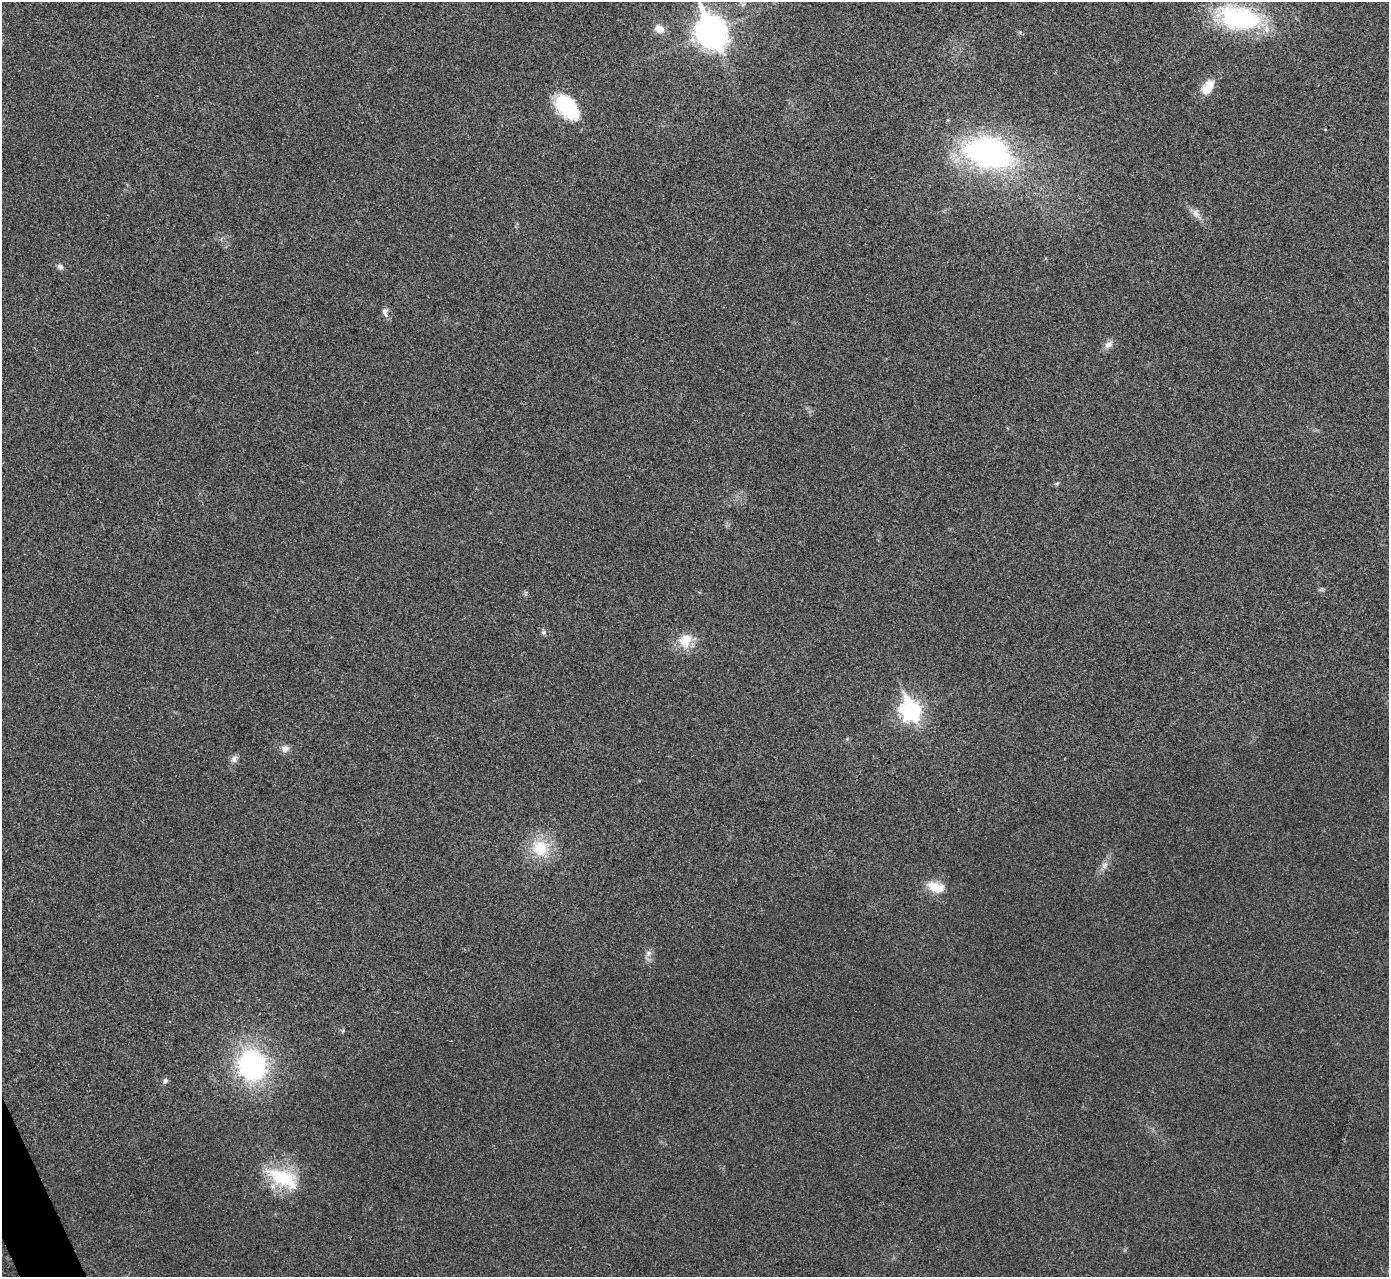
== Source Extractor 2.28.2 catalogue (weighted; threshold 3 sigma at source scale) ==
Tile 7 of 4 x 4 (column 3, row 2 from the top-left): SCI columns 2779-4165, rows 2710-3984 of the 5559 x 5548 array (HDU 1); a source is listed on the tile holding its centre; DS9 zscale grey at full resolution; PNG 1391 x 1279 px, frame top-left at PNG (2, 2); no overlay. Shown black and unused: <1% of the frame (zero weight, under 3 of 4 exposures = <1% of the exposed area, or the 3 px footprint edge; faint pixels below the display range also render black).
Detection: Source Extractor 2.28.2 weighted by HDU 2 'WHT'; one run over the whole footprint, this tile lists its part. Background 0.0293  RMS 0.0061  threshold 0.0273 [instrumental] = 3 sigma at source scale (4.5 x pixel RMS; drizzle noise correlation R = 1.50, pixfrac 1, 0.05/0.05 arcsec/px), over >= 5 px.
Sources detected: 24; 1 too faint to see at this stretch — not listed; the other 23 listed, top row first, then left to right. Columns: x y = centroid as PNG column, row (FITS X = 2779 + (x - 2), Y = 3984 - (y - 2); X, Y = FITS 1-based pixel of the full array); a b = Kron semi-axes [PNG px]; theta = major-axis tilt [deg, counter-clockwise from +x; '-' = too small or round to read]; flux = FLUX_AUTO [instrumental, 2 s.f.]
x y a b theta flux
1238 18 58 28 -10 76
659 29 14 10 -30 5.3
711 32 14 10 -68 880
1207 87 19 11 57 11
566 106 25 15 -48 50
989 153 51 31 -14 160
1196 214 16 8 -55 4.3
60 266 8 6 -52 2.1
385 312 12 7 -85 2.9
1108 345 13 8 37 3.6
1057 484 7 4 9 0.95
544 632 7 5 22 1.4
685 640 22 17 65 12
910 710 10 8 -67 260
285 748 11 10 - 3.5
234 759 10 8 63 2.6
540 848 25 22 -38 23
1105 865 11 8 58 3.4
936 887 24 13 -17 11
648 953 10 8 74 3
252 1065 25 22 -70 120
165 1081 9 6 74 1.6
283 1178 45 21 -26 36
Overlapping masked pixels (flux is a lower limit): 1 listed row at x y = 711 32
Isophote crosses this tile's border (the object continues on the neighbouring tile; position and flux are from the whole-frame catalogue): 1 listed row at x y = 711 32